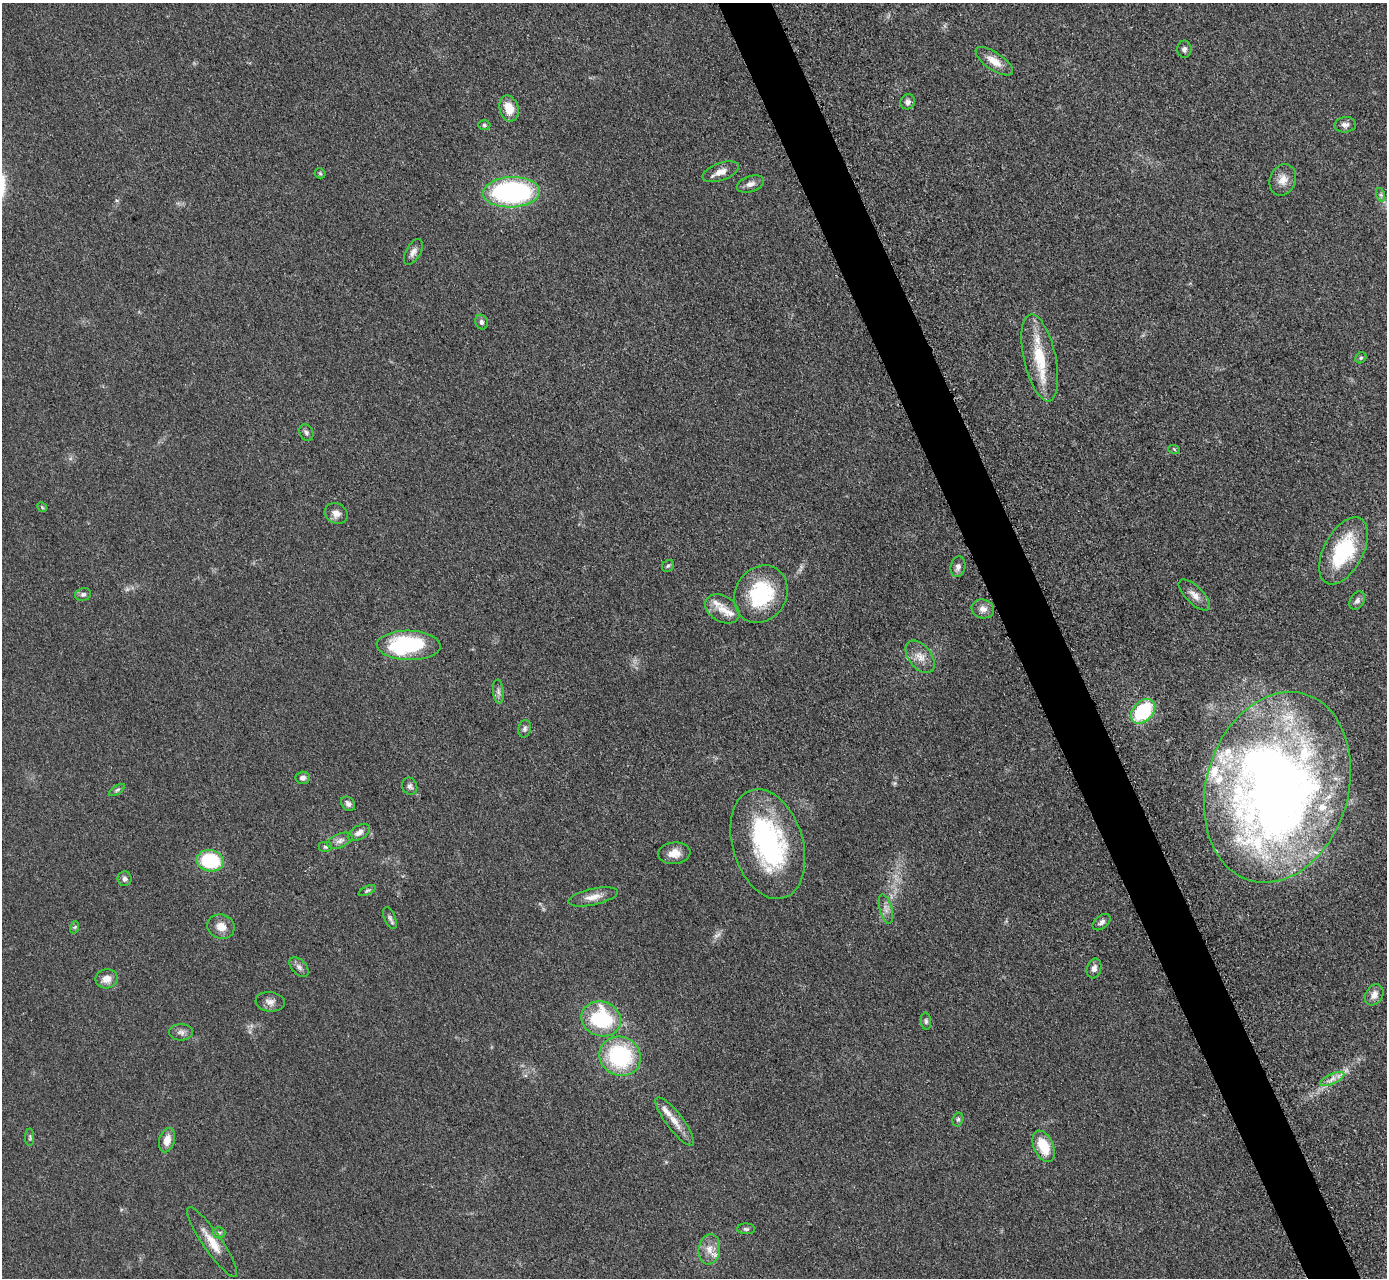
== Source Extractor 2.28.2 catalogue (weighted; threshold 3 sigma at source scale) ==
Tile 6 of 4 x 4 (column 2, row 2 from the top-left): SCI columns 1404-2788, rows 2847-4122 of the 5624 x 5584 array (HDU 1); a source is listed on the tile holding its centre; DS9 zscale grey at full resolution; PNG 1389 x 1280 px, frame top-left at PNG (2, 3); each listed source drawn as its Kron ellipse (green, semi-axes under 4 px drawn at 4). Shown black and unused: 4% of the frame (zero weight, under 3 of 5 exposures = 4% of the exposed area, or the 3 px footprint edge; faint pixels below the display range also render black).
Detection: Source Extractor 2.28.2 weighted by HDU 2 'WHT'; one run over the whole footprint, this tile lists its part. Background 0.0524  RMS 0.0056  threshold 0.0251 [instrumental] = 3 sigma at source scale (4.5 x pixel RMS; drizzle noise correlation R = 1.50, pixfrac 1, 0.05/0.05 arcsec/px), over >= 5 px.
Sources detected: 84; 2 too faint to see at this stretch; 2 inside a brighter object's white glare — neither listed nor drawn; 8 inside a brighter listed object's ellipse — not listed separately; the other 72 listed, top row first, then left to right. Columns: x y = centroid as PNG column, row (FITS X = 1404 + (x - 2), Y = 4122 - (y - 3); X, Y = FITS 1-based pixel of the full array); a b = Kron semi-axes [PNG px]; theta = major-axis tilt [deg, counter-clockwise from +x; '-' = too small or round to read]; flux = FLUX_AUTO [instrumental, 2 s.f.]
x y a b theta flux
1184 49 8 7 - 1.8
994 61 22 8 -34 7.2
908 102 8 7 - 2.1
509 108 13 9 -74 9.2
484 125 6 5 - 1
1345 125 11 8 7 2.6
721 172 19 8 19 5
320 173 5 5 - 0.74
1283 180 16 12 67 5.9
750 184 14 8 18 3.2
511 192 28 15 2 110
1381 195 7 4 -72 1.1
413 252 14 7 61 2.9
481 322 7 6 - 1.6
1040 358 44 16 -78 24
1361 358 6 5 - 0.9
306 433 9 6 -65 1.5
1174 449 6 3 -20 0.66
42 507 5 4 - 0.7
336 513 12 10 -27 4
1343 551 36 19 62 38
668 566 7 5 42 1.1
958 567 10 7 77 2.7
83 594 8 6 17 1.6
761 594 30 25 58 38
1194 595 20 8 -45 4.8
1357 601 10 7 59 2.1
722 609 18 13 -32 6.8
983 609 11 9 -14 3.7
409 645 32 14 -2 49
920 657 18 11 -52 6.3
498 692 12 5 -84 2
1143 711 14 9 45 42
525 729 9 6 78 1.5
303 778 7 6 - 2
410 786 9 7 -68 1.8
1277 787 97 71 73 600
117 790 9 4 32 1.1
348 804 8 6 -45 2
359 833 12 6 29 3
340 841 13 7 22 2.8
768 844 56 35 -73 92
325 847 7 5 0 1.1
674 853 16 11 6 6.4
210 861 13 10 -9 35
125 879 7 7 - 2
367 890 9 4 25 0.96
593 897 25 8 12 5.9
886 909 15 6 -75 3.1
390 918 11 5 -66 1.7
1102 922 10 6 40 1.9
75 927 6 4 71 0.79
221 927 14 12 -17 6.1
299 967 12 7 -45 2.3
1094 968 10 7 74 2.8
106 979 11 9 11 5.1
1374 995 11 8 59 3.9
270 1002 15 9 -7 3.4
601 1019 20 17 -19 43
926 1021 8 5 -83 1.2
181 1032 12 8 -1 2.6
620 1056 21 19 -29 54
1332 1079 13 5 24 3.2
958 1119 7 5 73 1.1
675 1122 29 8 -53 7.1
30 1137 9 4 89 1
167 1140 12 7 74 5.9
1044 1146 16 9 -66 15
746 1229 9 5 -1 1.2
219 1233 6 5 - 1.2
212 1242 41 9 -55 10
709 1249 15 10 82 6